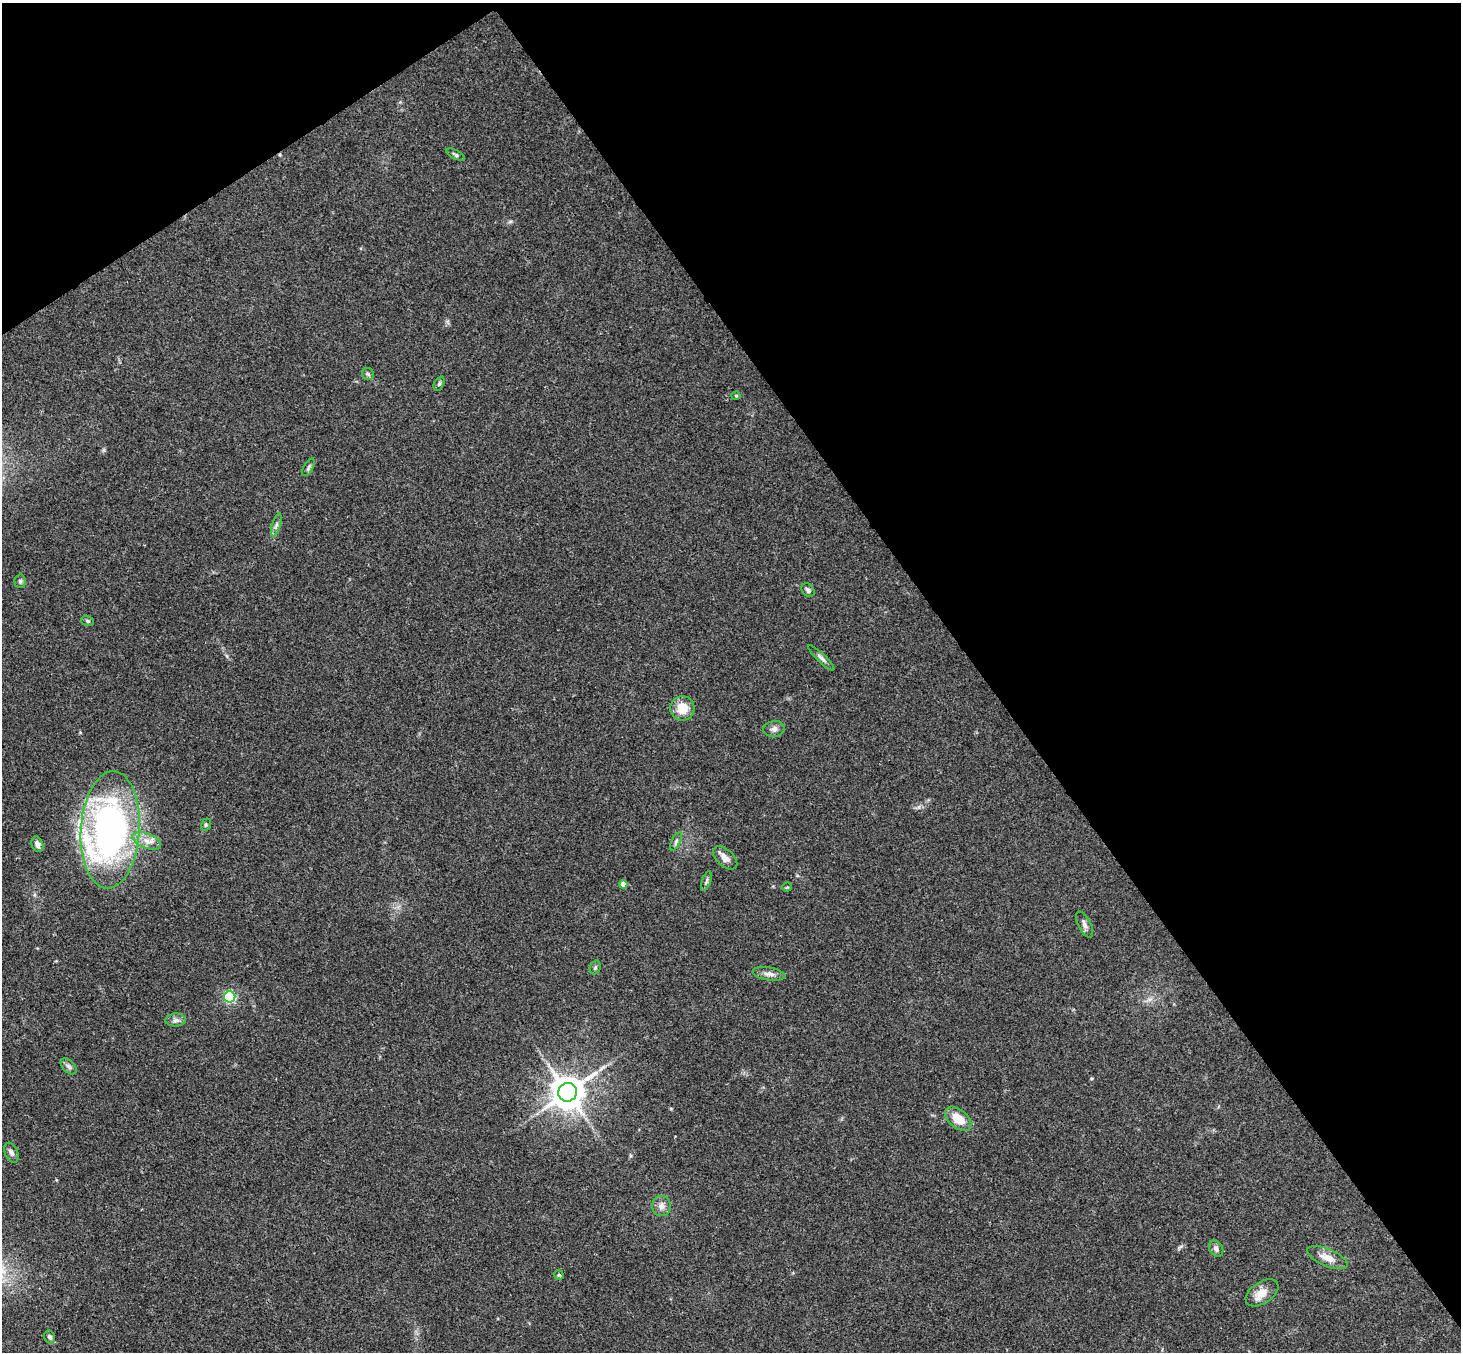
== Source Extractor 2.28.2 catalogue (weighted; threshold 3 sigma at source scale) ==
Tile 3 of 4 x 4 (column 3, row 1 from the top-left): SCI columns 2974-4432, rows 4380-5729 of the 5942 x 5923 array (HDU 1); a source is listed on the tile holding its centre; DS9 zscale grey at full resolution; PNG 1463 x 1354 px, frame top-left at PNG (2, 3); each listed source drawn as its Kron ellipse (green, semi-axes under 4 px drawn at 4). Shown black and unused: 37% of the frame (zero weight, under 3 of 4 exposures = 6% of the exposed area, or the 3 px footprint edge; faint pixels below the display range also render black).
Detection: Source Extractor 2.28.2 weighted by HDU 2 'WHT'; one run over the whole footprint, this tile lists its part. Background 0.168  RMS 0.0077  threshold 0.0348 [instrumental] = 3 sigma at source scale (4.5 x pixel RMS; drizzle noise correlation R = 1.50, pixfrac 1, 0.05/0.05 arcsec/px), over >= 5 px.
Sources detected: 37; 1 inside a brighter listed object's ellipse — not listed separately; the other 36 listed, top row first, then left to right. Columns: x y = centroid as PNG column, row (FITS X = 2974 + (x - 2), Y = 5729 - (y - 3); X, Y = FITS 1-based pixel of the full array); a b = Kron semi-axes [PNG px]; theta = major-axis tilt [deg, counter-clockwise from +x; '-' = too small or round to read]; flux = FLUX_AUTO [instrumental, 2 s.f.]
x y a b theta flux
456 155 10 4 -27 1.6
368 374 6 6 - 1.7
439 384 7 5 63 1.4
736 396 4 4 - 0.81
308 467 10 4 60 1.7
276 525 12 4 74 2.3
20 581 7 5 -87 1.5
808 590 7 6 - 2.2
88 621 6 5 - 1.4
821 658 17 4 -44 2.9
682 708 12 12 - 13
774 729 10 8 8 3.3
206 825 6 5 - 1.2
110 830 59 29 86 270
147 841 15 7 -20 6.9
676 841 10 4 64 1.8
37 844 8 5 -69 3.2
725 858 14 8 -42 5.1
706 881 10 4 71 1.7
623 884 4 4 - 6.2
787 887 4 4 - 0.84
1085 925 14 6 -63 3.3
595 967 7 5 69 1.4
769 974 16 6 -8 4.2
230 997 6 5 - 91
176 1020 10 6 1 2.9
69 1066 10 5 -44 2.3
567 1092 9 9 - 1700
958 1119 15 9 -40 15
11 1153 10 6 -68 2.8
661 1206 10 9 - 4.7
1216 1249 9 6 -59 2.8
1327 1258 22 8 -22 8.6
559 1275 5 4 - 1
1262 1293 18 10 34 8.9
50 1337 6 5 - 2.2